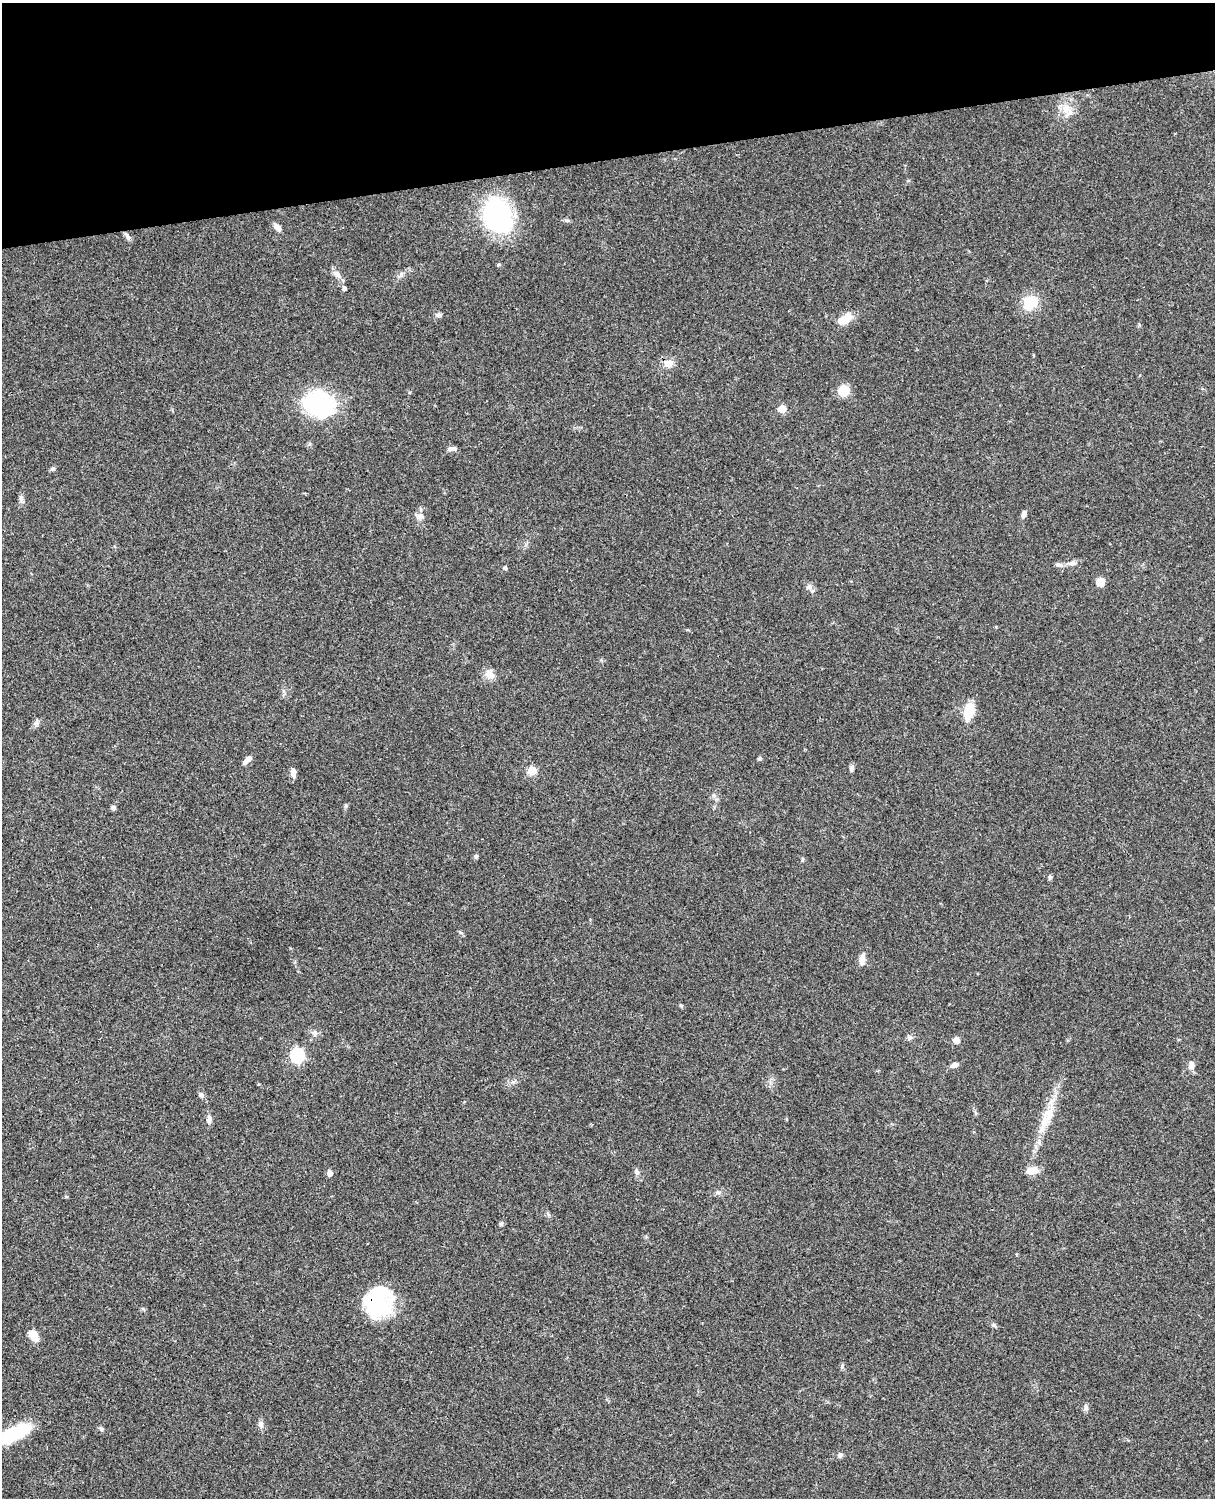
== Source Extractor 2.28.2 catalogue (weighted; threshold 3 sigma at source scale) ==
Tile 3 of 4 x 3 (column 3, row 1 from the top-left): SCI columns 2546-3758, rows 3268-4763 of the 5088 x 4925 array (HDU 1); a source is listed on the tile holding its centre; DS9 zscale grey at full resolution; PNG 1217 x 1500 px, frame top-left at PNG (2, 3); no overlay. Shown black and unused: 10% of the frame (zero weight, under 3 of 4 exposures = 6% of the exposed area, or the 3 px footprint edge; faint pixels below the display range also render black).
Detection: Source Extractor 2.28.2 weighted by HDU 2 'WHT'; one run over the whole footprint, this tile lists its part. Background 0.0765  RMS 0.0057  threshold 0.0258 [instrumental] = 3 sigma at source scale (4.5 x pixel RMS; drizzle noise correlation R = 1.50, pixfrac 1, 0.05/0.05 arcsec/px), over >= 5 px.
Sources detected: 66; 3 inside a brighter object's white glare — not listed; the other 63 listed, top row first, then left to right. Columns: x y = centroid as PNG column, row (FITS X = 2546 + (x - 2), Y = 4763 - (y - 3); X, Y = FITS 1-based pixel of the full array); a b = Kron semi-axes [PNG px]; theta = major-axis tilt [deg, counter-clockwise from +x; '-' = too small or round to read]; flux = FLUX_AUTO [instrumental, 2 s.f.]
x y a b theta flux
1067 109 18 10 -38 6.6
498 215 35 27 -72 73
277 227 10 6 -45 2.7
128 236 10 6 -57 1.8
337 274 13 8 -52 3.3
401 275 7 6 - 1.5
344 289 5 5 - 1
1030 302 17 15 46 13
438 315 7 4 71 1.1
845 319 17 9 28 9.5
668 363 10 9 - 4.7
844 390 11 11 - 10
320 403 22 19 -31 87
782 409 5 5 - 14
452 449 10 5 6 2
53 469 8 4 1 0.91
21 498 8 6 90 1.5
1024 514 10 6 76 1.9
420 517 11 7 -2 2.6
1072 563 9 6 0 2
1058 565 9 6 -8 1.9
505 568 5 4 - 1.1
1100 582 8 7 - 6.2
809 587 9 7 -36 2
490 674 15 11 -47 4.2
969 711 12 7 78 20
37 723 7 4 90 1.2
759 758 6 4 23 0.82
247 759 12 5 39 2.8
851 768 8 6 79 1.4
532 770 5 5 - 21
293 773 10 5 -84 3.2
714 795 7 4 -90 1.1
346 805 6 5 - 0.86
113 808 6 6 - 1.2
476 856 6 5 - 0.95
1050 877 6 5 - 1.1
461 933 6 4 -20 0.8
862 959 16 7 83 4.2
681 1005 6 4 -2 0.69
315 1033 9 6 -43 1.8
910 1038 8 6 41 1.4
956 1040 5 4 - 6.4
297 1055 6 6 - 85
955 1065 9 5 11 2.1
1191 1065 12 7 80 2.8
201 1095 8 6 -60 1.6
1047 1116 33 14 66 14
209 1119 12 6 84 2.3
1032 1171 13 8 7 6.5
637 1172 8 6 -69 1.5
330 1173 5 5 - 3.4
718 1192 7 4 0 1.1
66 1196 6 4 -1 0.59
501 1224 6 5 - 0.91
379 1304 33 25 -47 34
994 1325 6 5 - 1
34 1335 15 9 -57 5.3
1086 1407 10 5 -85 1.6
261 1424 10 7 -74 2.3
101 1429 5 5 - 1.1
13 1434 38 12 28 37
840 1455 7 6 - 1.5
Isophote crosses this tile's border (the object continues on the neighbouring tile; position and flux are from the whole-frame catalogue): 1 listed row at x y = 13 1434
Unlisted compact peaks at least as high as the median listed source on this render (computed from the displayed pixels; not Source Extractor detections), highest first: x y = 842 1366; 566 220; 499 264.